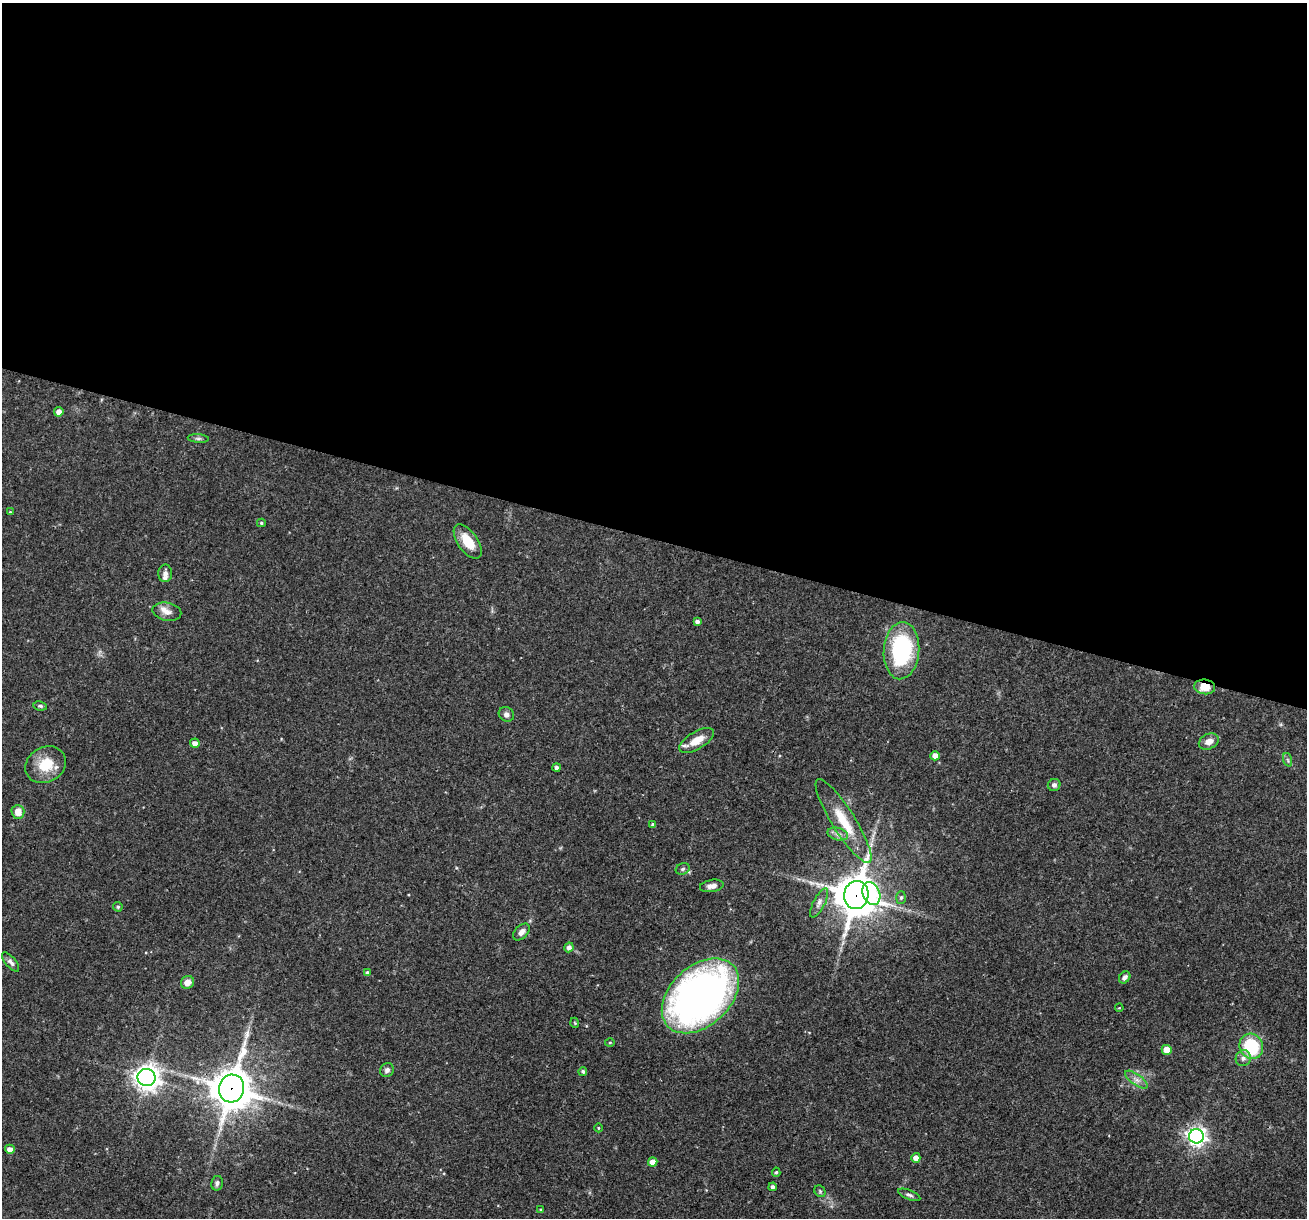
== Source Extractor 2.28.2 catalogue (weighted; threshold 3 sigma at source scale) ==
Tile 3 of 4 x 4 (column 3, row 1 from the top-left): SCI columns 2611-3915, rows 3897-5112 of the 5220 x 5237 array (HDU 1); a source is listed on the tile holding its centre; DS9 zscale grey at full resolution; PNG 1309 x 1220 px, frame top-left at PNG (2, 3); each listed source drawn as its Kron ellipse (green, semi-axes under 4 px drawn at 4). Shown black and unused: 44% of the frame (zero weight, under 3 of 4 exposures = <1% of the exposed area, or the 3 px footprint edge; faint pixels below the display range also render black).
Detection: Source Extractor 2.28.2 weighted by HDU 2 'WHT'; one run over the whole footprint, this tile lists its part. Background 0.0569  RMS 0.0032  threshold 0.0144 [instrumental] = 3 sigma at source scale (4.5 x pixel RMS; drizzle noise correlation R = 1.50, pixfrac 1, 0.05/0.05 arcsec/px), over >= 5 px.
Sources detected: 61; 1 inside a brighter listed object's ellipse — not listed separately; the other 60 listed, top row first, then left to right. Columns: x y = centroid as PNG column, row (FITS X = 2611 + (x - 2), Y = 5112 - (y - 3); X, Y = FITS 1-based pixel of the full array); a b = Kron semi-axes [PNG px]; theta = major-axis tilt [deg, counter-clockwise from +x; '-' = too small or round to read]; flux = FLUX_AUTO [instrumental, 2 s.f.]
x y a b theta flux
59 412 5 4 - 1.9
198 438 10 4 -5 0.71
10 512 4 4 - 0.31
261 523 4 4 - 0.54
468 541 20 10 -55 6.4
165 573 9 7 89 1.3
167 612 14 9 -12 2.5
697 622 4 4 - 1.1
901 651 28 17 86 36
1205 687 10 7 -6 4.8
40 706 7 4 -8 0.57
506 714 8 7 - 1.2
697 740 19 8 31 5.2
1209 741 10 7 25 2.4
195 743 5 4 - 1.8
935 756 5 4 - 2.6
1288 760 7 4 -71 0.64
46 765 21 17 29 8.4
556 768 4 4 - 0.9
1054 785 6 6 - 0.91
18 812 7 6 - 3.2
843 821 49 11 -58 10
653 824 4 3 - 0.52
838 834 10 6 -15 1.4
683 869 7 5 22 0.64
712 886 12 6 9 1.8
871 893 12 8 -66 22
856 895 14 12 80 940
901 897 6 5 - 0.73
819 903 16 6 63 1.7
118 907 5 4 - 0.6
521 932 10 6 47 1.8
569 947 5 4 - 1.4
11 962 12 5 -49 1.2
367 973 4 4 - 0.9
1125 977 6 5 - 1.3
187 982 7 6 - 2.4
700 996 45 30 43 180
1119 1008 4 3 - 0.27
575 1023 5 3 - 0.27
610 1043 5 3 - 0.34
1251 1046 13 11 -66 17
1167 1050 5 5 - 4.9
1243 1058 8 7 - 1.5
387 1070 7 6 - 1.1
583 1071 4 4 - 0.61
146 1077 9 8 - 280
1136 1080 13 5 -35 1.6
232 1088 14 12 76 900
598 1128 4 3 - 0.25
1196 1136 7 7 - 150
10 1149 5 4 - 2.1
916 1158 5 4 - 2.2
653 1162 4 4 - 3
776 1172 5 4 - 0.5
217 1183 7 5 78 0.91
773 1187 4 4 - 0.99
820 1191 6 5 - 0.51
909 1195 12 4 -21 0.91
541 1210 4 3 - 0.47
Overlapping masked pixels (flux is a lower limit): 3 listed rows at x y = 1205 687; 856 895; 232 1088